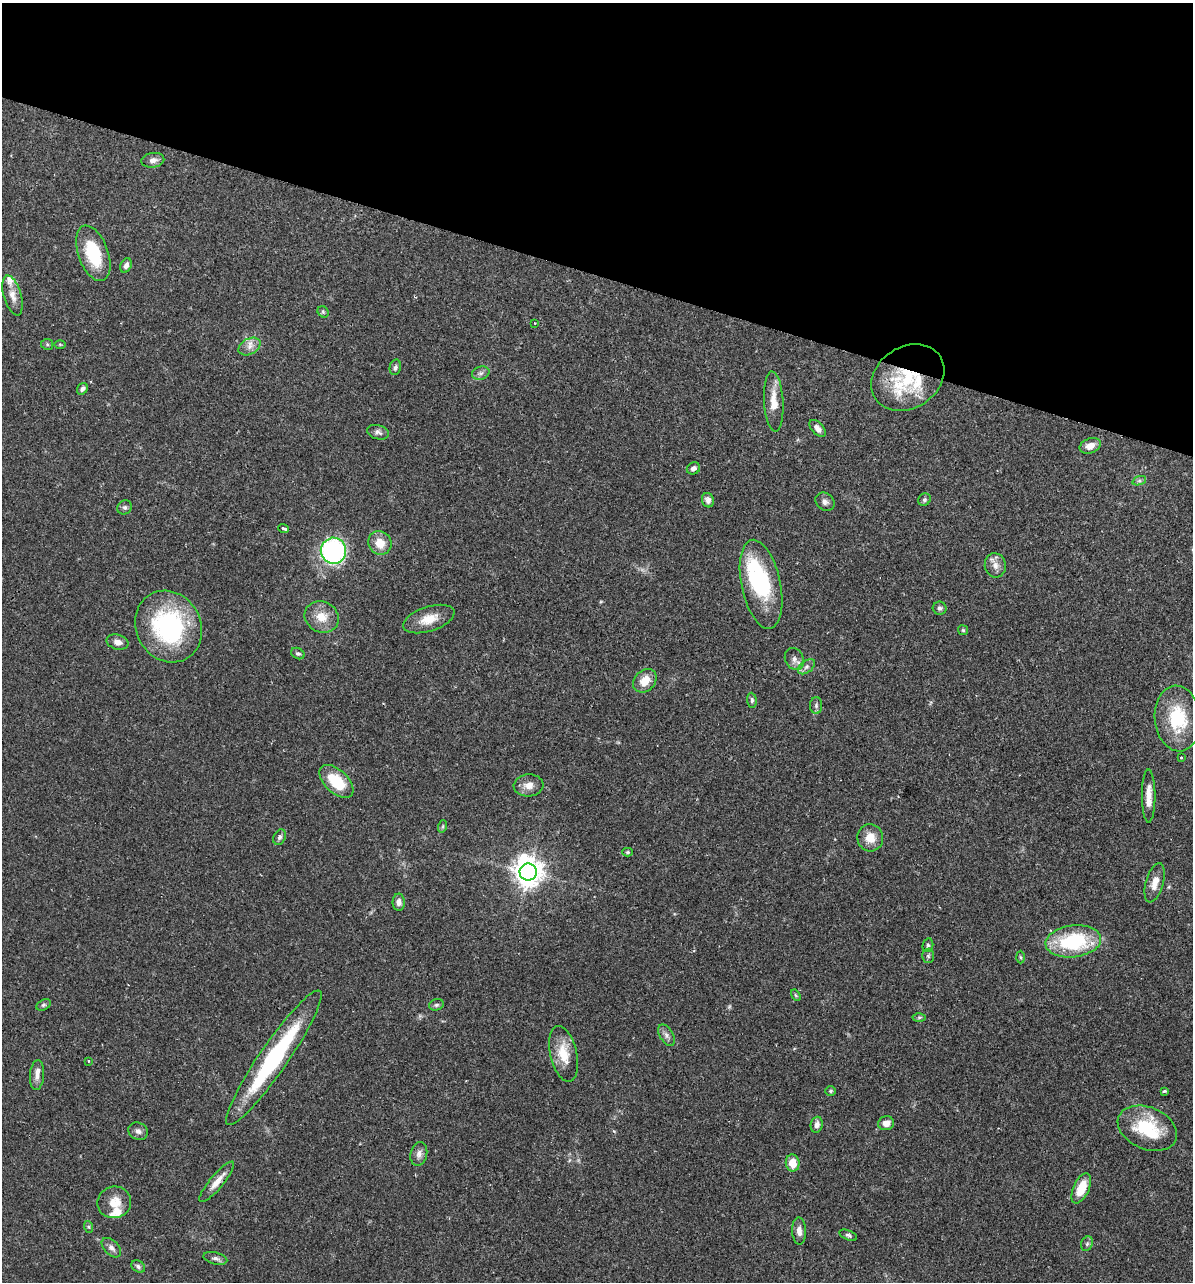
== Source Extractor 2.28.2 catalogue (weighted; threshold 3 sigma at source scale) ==
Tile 2 of 4 x 4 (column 2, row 1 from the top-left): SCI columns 1373-2563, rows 3861-5140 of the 5251 x 5158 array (HDU 1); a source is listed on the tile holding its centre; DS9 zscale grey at full resolution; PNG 1195 x 1284 px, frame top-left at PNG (2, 3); each listed source drawn as its Kron ellipse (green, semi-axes under 4 px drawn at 4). Shown black and unused: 21% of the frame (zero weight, under 2 of 3 exposures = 3% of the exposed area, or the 3 px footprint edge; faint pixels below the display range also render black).
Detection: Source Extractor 2.28.2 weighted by HDU 2 'WHT'; one run over the whole footprint, this tile lists its part. Background 0.0649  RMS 0.005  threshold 0.0226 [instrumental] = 3 sigma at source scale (4.5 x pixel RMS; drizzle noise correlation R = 1.50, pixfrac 1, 0.05/0.05 arcsec/px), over >= 5 px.
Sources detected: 90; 2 inside a brighter object's white glare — neither listed nor drawn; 5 inside a brighter listed object's ellipse — not listed separately; the other 83 listed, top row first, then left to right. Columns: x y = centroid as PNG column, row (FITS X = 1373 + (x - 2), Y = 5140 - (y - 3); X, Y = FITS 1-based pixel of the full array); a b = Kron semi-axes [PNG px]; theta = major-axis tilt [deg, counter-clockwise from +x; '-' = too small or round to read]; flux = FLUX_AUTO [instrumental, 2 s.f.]
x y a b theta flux
153 160 11 7 10 2.4
93 253 29 15 -70 23
126 265 8 5 65 2.1
13 295 20 9 -74 4.5
323 312 6 5 - 0.81
535 323 2 2 - 0.43
47 344 6 5 - 0.81
60 344 5 3 - 0.45
250 346 12 7 29 3
395 367 8 5 76 1.3
481 373 9 6 15 1.5
908 378 39 30 33 36
82 389 6 5 - 1.4
774 401 30 9 -87 8
817 428 10 5 -49 2.3
378 432 11 7 -15 1.8
1090 446 11 7 23 4.4
693 468 7 5 29 1.7
1139 481 7 4 18 1.1
708 500 7 6 - 1.9
924 500 6 6 - 1
825 502 10 8 -41 2
125 507 7 6 - 1.2
284 528 6 3 -19 2.6
380 543 12 11 - 6.8
333 551 13 12 - 82
995 565 12 10 -80 3.5
761 584 45 19 -78 43
940 608 7 6 - 1.2
322 617 17 15 -27 7.9
429 619 26 12 18 8.4
168 627 37 32 -60 63
963 630 5 5 - 0.68
118 642 11 7 -14 2.9
298 654 7 5 -28 1.2
794 659 11 9 -65 2.8
806 667 10 6 38 1.7
645 681 13 10 45 6.8
752 700 7 5 -84 1.2
816 706 8 6 90 1.2
1178 719 33 23 -84 24
1181 758 3 2 - 0.54
336 781 20 11 -43 16
528 785 15 11 5 4.4
1149 796 26 7 -90 5.8
443 826 6 4 72 0.7
280 837 8 6 61 1.4
870 838 13 13 - 6.4
628 852 5 4 - 0.68
528 872 8 8 - 620
1155 883 20 8 74 5.5
399 902 8 6 -89 2.2
1073 941 28 16 7 40
928 945 7 5 77 1
928 956 7 6 - 1
1020 957 6 4 -88 0.66
796 995 6 4 -59 0.63
43 1005 8 5 27 0.93
436 1005 7 5 15 0.92
919 1018 6 4 1 0.76
666 1035 12 6 -59 2
564 1054 28 13 -77 11
274 1058 81 14 55 62
88 1061 3 2 - 0.42
37 1075 15 7 85 3
831 1091 5 5 - 0.69
1164 1091 4 3 - 1.3
886 1123 8 7 - 3.5
817 1125 8 6 75 2.3
1147 1128 31 21 -23 26
138 1131 10 8 -28 2
419 1154 12 8 77 2.6
793 1163 8 7 - 6.8
217 1182 26 7 50 5.4
1081 1188 16 8 65 11
114 1202 17 15 19 7.8
89 1227 6 4 -71 0.66
799 1231 14 7 -87 3.3
848 1235 9 4 -22 1.1
1087 1244 7 5 69 1.1
111 1248 12 7 -45 2.2
215 1258 12 6 -15 1.8
138 1266 7 5 -35 1.3
Overlapping masked pixels (flux is a lower limit): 1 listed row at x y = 908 378